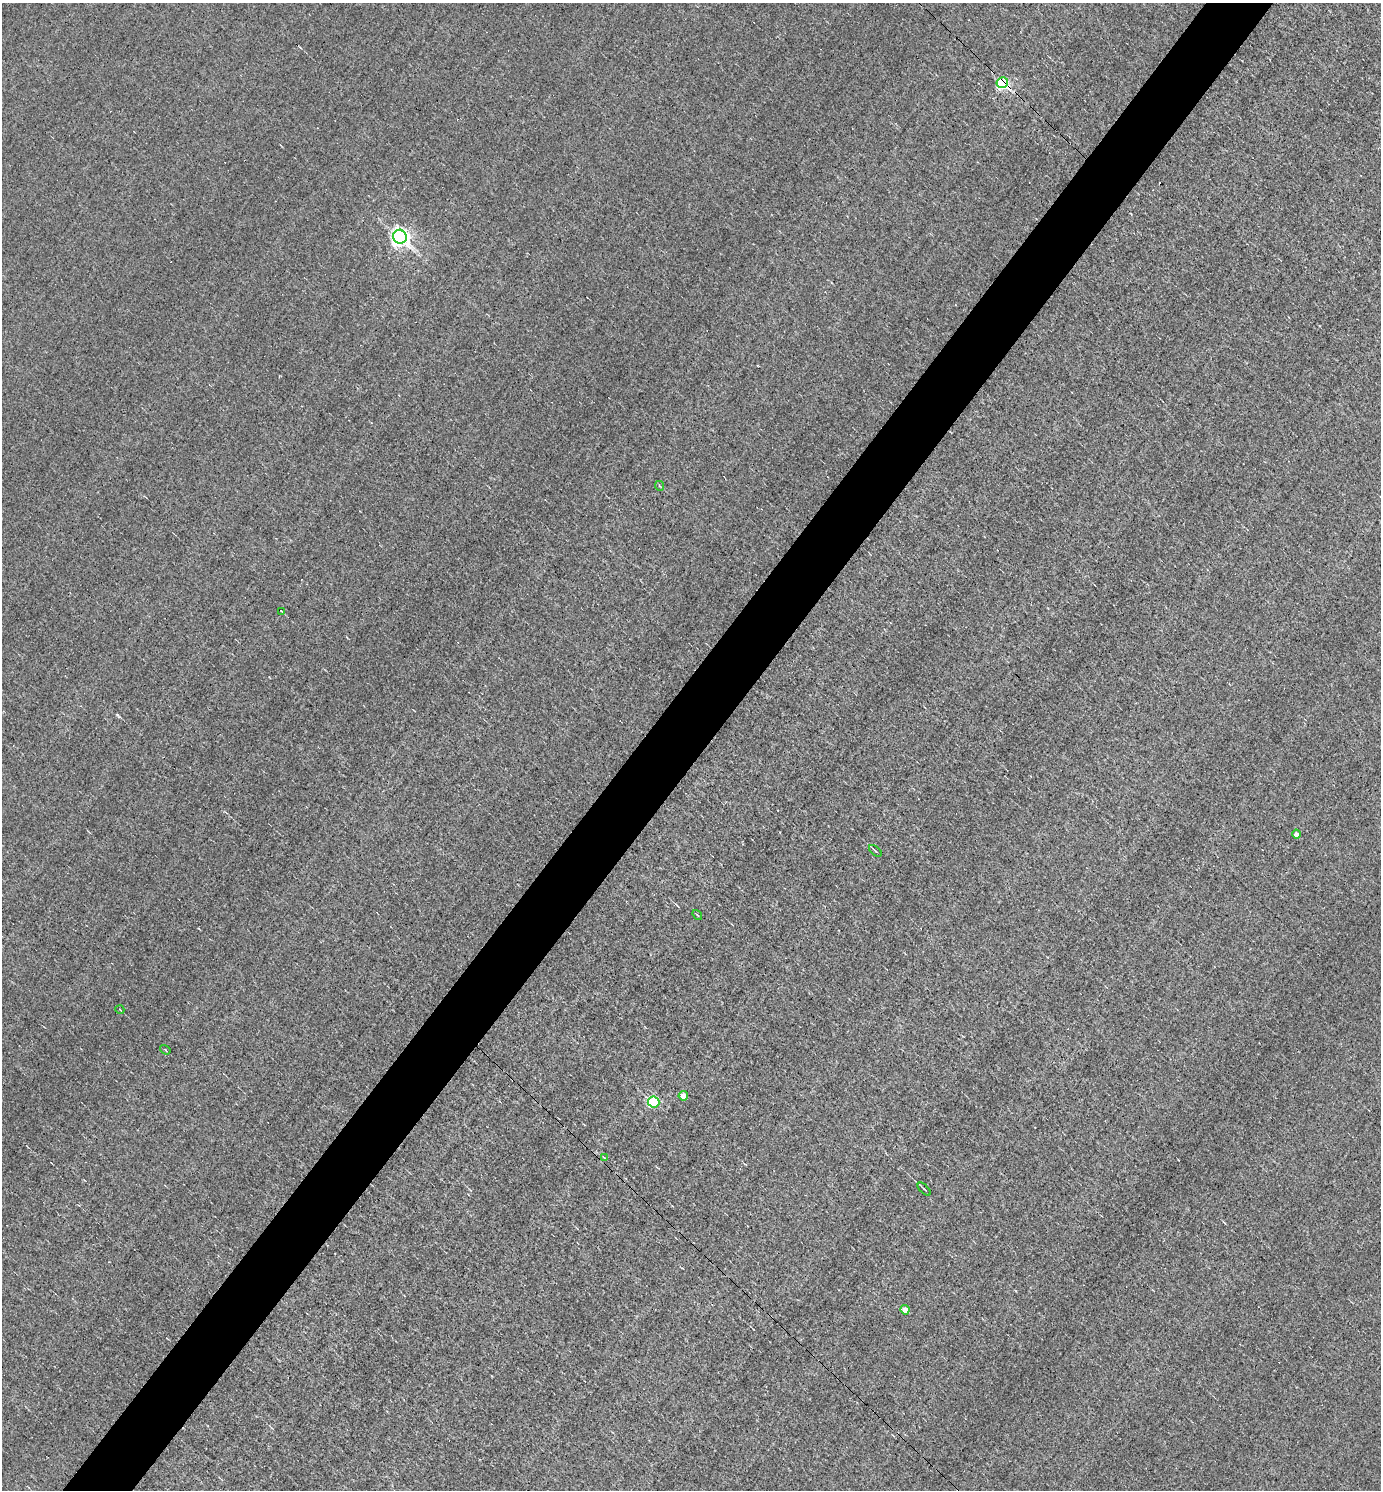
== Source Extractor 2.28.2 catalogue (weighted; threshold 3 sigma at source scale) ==
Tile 7 of 4 x 4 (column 3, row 2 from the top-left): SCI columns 2906-4284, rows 2977-4464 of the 5953 x 5952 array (HDU 1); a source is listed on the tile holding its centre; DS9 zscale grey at full resolution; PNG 1383 x 1492 px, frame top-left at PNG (2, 3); each listed source drawn as its Kron ellipse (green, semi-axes under 4 px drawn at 4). Shown black and unused: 5% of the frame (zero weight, under 3 of 5 exposures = <1% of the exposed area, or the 3 px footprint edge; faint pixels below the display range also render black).
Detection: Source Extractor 2.28.2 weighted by HDU 2 'WHT'; one run over the whole footprint, this tile lists its part. Background -0.00175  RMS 0.045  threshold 0.202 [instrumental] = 3 sigma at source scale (4.5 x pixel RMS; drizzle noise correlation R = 1.50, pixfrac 1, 0.05/0.05 arcsec/px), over >= 5 px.
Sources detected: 18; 4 cosmic-ray / hot-pixel residue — neither listed nor drawn; the other 14 listed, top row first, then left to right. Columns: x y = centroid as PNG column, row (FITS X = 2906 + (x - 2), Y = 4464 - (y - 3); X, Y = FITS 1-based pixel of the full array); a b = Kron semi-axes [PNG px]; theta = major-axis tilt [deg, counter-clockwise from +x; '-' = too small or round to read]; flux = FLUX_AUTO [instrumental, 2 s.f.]
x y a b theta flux
1002 83 6 5 - 800
400 237 7 6 - 2200
660 486 5 3 - 4.3
281 611 3 2 - 3
1296 834 4 4 - 27
875 851 7 2 -41 6
697 915 5 3 - 4.4
120 1010 4 3 - 3
165 1050 5 4 - 4.6
683 1096 4 4 - 57
654 1102 5 5 - 460
604 1158 3 2 - 3.7
924 1189 8 2 -44 6.9
905 1310 5 4 - 32
Overlapping masked pixels (flux is a lower limit): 1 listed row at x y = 1002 83
Unlisted compact peaks at least as high as the median listed source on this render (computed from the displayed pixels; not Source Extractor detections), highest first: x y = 117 715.